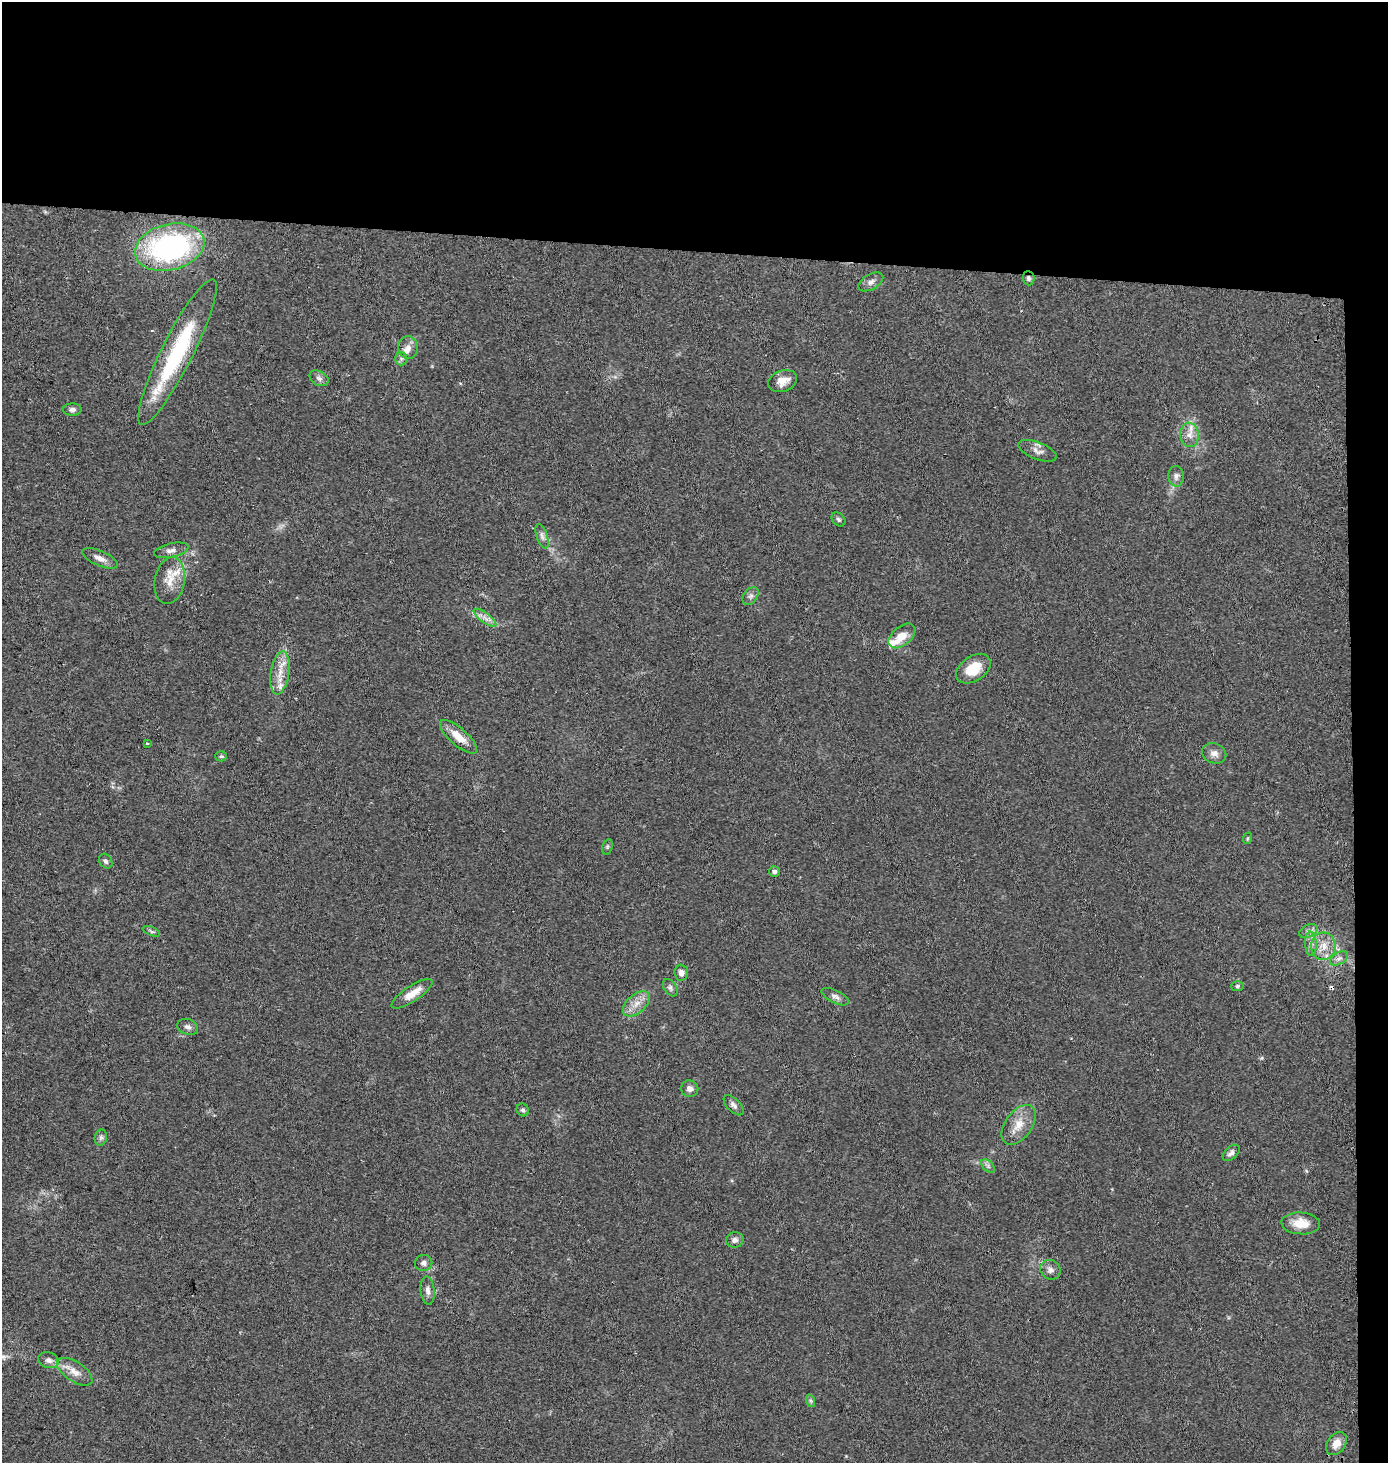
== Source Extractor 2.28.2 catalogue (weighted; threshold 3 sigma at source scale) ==
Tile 3 of 3 x 3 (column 3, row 1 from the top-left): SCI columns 3034-4419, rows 2932-4392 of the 4700 x 4392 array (HDU 1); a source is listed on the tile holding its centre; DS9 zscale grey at full resolution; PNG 1390 x 1465 px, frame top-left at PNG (2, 2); each listed source drawn as its Kron ellipse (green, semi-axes under 4 px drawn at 4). Shown black and unused: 19% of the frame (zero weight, under 2 of 3 exposures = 2% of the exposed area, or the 3 px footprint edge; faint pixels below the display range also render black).
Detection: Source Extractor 2.28.2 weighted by HDU 2 'WHT'; one run over the whole footprint, this tile lists its part. Background 0.0544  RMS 0.0081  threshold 0.0365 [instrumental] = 3 sigma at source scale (4.5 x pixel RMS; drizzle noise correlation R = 1.50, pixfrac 1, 0.0396/0.0396 arcsec/px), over >= 5 px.
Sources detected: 63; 1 cosmic-ray / hot-pixel residue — neither listed nor drawn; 4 inside a brighter listed object's ellipse — not listed separately; the other 58 listed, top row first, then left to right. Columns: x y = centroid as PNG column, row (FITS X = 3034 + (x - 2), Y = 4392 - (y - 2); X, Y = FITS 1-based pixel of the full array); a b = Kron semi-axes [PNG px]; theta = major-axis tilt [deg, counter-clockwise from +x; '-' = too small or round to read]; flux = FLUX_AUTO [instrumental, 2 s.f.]
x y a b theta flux
170 247 35 23 14 170
1028 278 7 6 - 1.9
871 282 13 7 30 4
408 347 11 10 - 5.2
177 352 81 15 63 91
401 358 7 6 - 2.1
319 378 10 7 -28 3.1
783 381 15 10 20 9
72 410 9 6 1 2.8
1189 435 12 9 -86 6.6
1038 451 20 8 -21 5.4
1176 476 10 7 -86 3.4
838 519 8 6 -45 1.7
542 536 13 5 -71 3.2
171 550 17 7 13 4.3
100 558 19 7 -23 5.8
170 581 23 15 80 14
751 596 10 6 52 2.8
485 618 13 5 -36 4.4
902 636 15 9 40 11
973 669 19 12 35 20
280 673 22 9 81 12
458 737 23 8 -41 13
147 743 4 3 - 0.93
1214 753 12 10 -22 5.2
221 756 5 5 - 1.2
1248 838 6 4 71 0.94
607 847 8 5 73 1.3
106 861 8 6 -55 2.4
774 871 5 5 - 2.5
152 931 9 4 -22 1.7
1308 931 10 6 26 3.2
1311 944 12 6 -87 4.1
1323 946 13 12 - 11
1339 958 10 6 30 3.3
681 973 8 6 -85 4.9
1237 986 6 5 - 1.5
670 988 9 6 -56 2.4
412 994 24 7 33 12
835 997 15 6 -27 3.5
636 1004 16 9 42 8.5
188 1027 10 7 -19 3.2
690 1089 8 8 - 4.3
734 1105 12 6 -45 3.4
523 1110 6 6 - 1.7
1019 1125 23 13 54 13
101 1137 8 6 75 2.3
1231 1153 10 6 43 3
988 1166 8 5 -46 2.3
1301 1223 19 11 -4 14
735 1240 9 7 13 3.6
424 1263 9 8 - 2.9
1050 1270 10 9 - 4
428 1290 14 7 -84 4.2
48 1360 10 7 -21 3.9
75 1372 20 10 -34 8.8
811 1401 6 4 -71 1.4
1336 1443 13 9 54 7.6
Overlapping masked pixels (flux is a lower limit): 1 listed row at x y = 1028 278